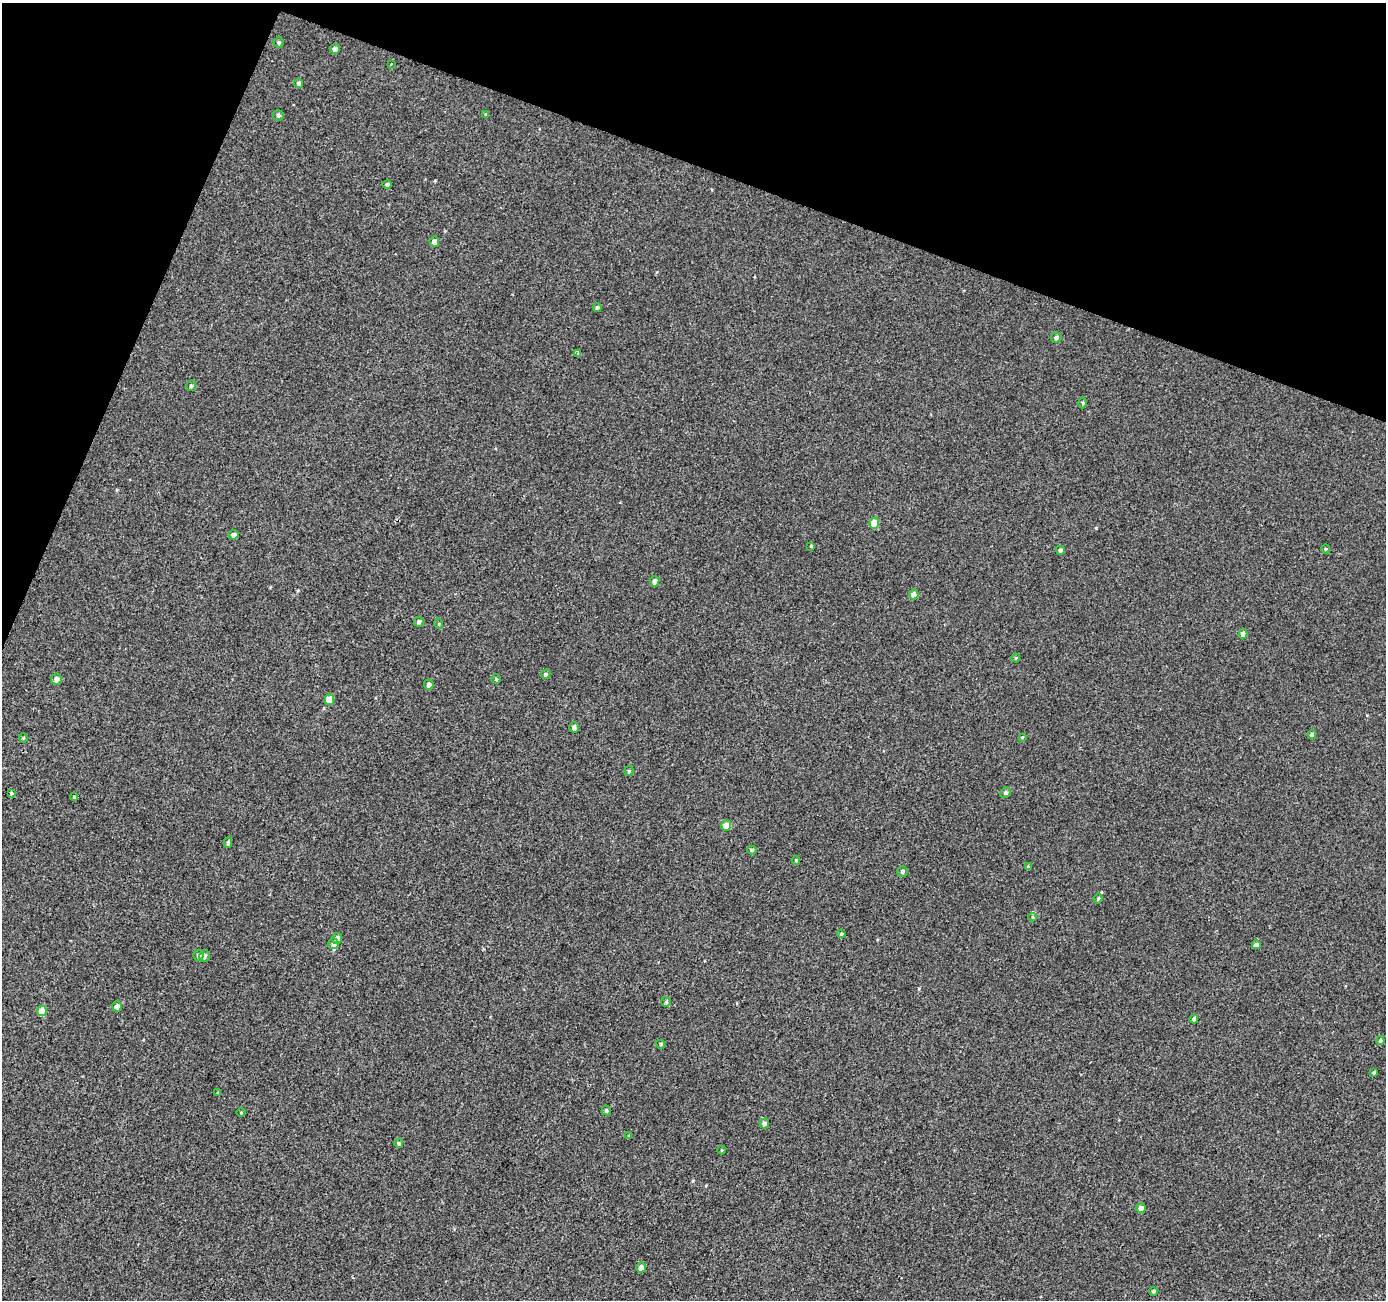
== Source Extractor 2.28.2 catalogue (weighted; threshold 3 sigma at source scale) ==
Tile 2 of 4 x 4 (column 2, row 1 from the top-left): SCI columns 1390-2773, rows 4170-5467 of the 5541 x 5676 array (HDU 1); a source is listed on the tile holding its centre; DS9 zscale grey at full resolution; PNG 1388 x 1302 px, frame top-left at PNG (2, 3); each listed source drawn as its Kron ellipse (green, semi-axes under 4 px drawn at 4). Shown black and unused: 18% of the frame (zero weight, under 2 of 3 exposures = <1% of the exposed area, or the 3 px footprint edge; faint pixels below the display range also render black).
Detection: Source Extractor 2.28.2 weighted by HDU 2 'WHT'; one run over the whole footprint, this tile lists its part. Background -5.98e-04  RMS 0.0041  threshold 0.0186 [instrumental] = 3 sigma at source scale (4.5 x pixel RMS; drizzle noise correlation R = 1.50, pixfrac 1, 0.0396/0.0396 arcsec/px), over >= 5 px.
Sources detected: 69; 1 inside a brighter listed object's ellipse — not listed separately; the other 68 listed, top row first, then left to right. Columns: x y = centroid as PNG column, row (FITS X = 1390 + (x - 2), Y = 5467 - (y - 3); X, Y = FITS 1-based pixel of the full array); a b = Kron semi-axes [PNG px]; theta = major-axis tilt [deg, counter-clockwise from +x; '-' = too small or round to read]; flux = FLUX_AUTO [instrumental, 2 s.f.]
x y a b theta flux
279 42 5 5 - 0.7
335 49 5 5 - 1.8
391 64 3 2 - 0.47
299 83 4 4 - 0.83
486 114 4 4 - 0.54
278 115 5 5 - 0.87
387 185 4 4 - 0.9
434 242 5 5 - 2.6
597 307 4 4 - 0.81
1056 337 5 5 - 1
578 353 3 3 - 20
191 386 5 4 - 0.96
1083 403 5 3 - 0.43
874 523 5 5 - 8.5
233 535 5 4 - 1.9
811 546 4 4 - 0.43
1326 549 4 4 - 0.47
1060 550 4 4 - 1
655 581 5 4 - 1.7
914 594 5 5 - 2.9
419 622 5 4 - 1.1
439 624 5 3 - 0.41
1243 634 5 4 - 2.7
1016 658 4 4 - 0.44
546 674 5 4 - 0.65
56 679 5 5 - 1.9
496 679 4 4 - 0.6
429 685 5 5 - 1.3
329 700 5 5 - 6.3
574 727 5 5 - 1.5
1312 735 4 4 - 1.5
1022 737 4 4 - 0.35
23 738 4 4 - 0.47
629 771 4 4 - 0.72
11 793 3 3 - 0.46
1006 793 5 5 - 0.88
74 797 4 4 - 0.6
726 825 5 5 - 3.9
228 843 5 4 - 0.85
752 850 4 4 - 0.68
796 860 4 3 - 0.48
1028 867 4 3 - 0.61
903 872 5 5 - 0.78
1098 899 5 3 - 0.56
1032 917 4 3 - 0.4
841 934 4 3 - 0.76
337 938 5 5 - 1.6
333 944 5 5 - 1.6
1256 945 4 4 - 1.5
198 955 5 5 - 1.1
204 956 6 5 - 1.3
666 1002 5 5 - 0.66
117 1006 5 4 - 2.2
42 1011 5 5 - 7.1
1194 1019 4 4 - 1.1
1380 1041 4 4 - 1.2
661 1044 5 4 - 0.52
1374 1072 4 3 - 0.73
217 1093 3 3 - 0.6
606 1111 5 5 - 0.66
241 1113 5 3 - 0.34
764 1124 5 5 - 1.8
629 1136 4 3 - 0.51
399 1143 5 4 - 0.81
722 1150 4 3 - 0.3
1141 1208 5 4 - 2.5
641 1268 5 4 - 2.5
1153 1291 4 4 - 0.8